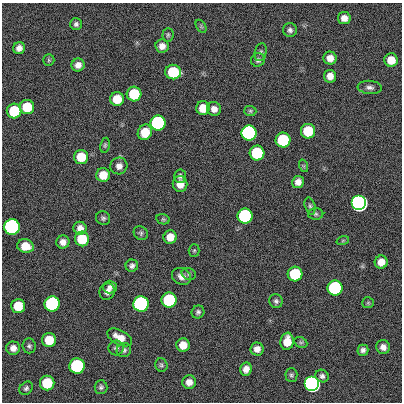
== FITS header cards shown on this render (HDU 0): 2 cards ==
NAXIS1  =                  400
NAXIS2  =                  400

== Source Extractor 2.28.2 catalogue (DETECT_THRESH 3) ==
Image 400 x 400 px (HDU 0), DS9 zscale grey, 1 PNG px = 1 image px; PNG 404 x 404 px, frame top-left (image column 1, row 400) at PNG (2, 3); each listed source drawn as its Kron ellipse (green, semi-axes under 4 px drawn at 4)
Background 0.417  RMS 34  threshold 101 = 3 sigma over >= 5 px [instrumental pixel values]
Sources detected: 89; all 89 listed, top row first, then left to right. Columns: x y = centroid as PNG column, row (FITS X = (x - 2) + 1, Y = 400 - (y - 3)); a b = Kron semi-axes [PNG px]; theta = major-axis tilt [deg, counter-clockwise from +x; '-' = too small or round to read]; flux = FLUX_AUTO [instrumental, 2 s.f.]
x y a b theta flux
344 18 6 6 - 1.6e+04
76 24 6 6 - 5.9e+03
201 26 7 4 -57 3.4e+03
290 30 7 7 - 7.4e+03
168 35 7 5 87 4.1e+03
162 46 7 6 - 1.4e+04
19 48 6 5 - 1.2e+04
261 52 9 6 77 5.4e+03
330 58 6 6 - 1.8e+04
49 60 6 5 - 3.6e+03
258 60 7 6 - 6.5e+03
391 60 7 6 - 3.2e+04
78 65 6 6 - 1.5e+04
173 72 8 7 - 1.2e+05
330 76 6 6 - 1.8e+04
370 87 12 6 -6 9.6e+03
134 94 7 7 - 1.2e+05
117 99 7 7 - 4.6e+04
27 107 7 7 - 7.2e+04
203 108 7 7 - 3.9e+04
214 109 7 7 - 1.4e+04
14 111 7 7 - 1.2e+05
250 111 6 5 - 3.7e+03
158 123 7 7 - 1.0e+06
308 131 7 7 - 9.0e+04
145 132 8 7 - 5.0e+04
249 133 7 7 - 3.5e+06
283 140 7 7 - 2.1e+05
105 145 7 4 80 3.8e+03
257 153 7 7 - 1.9e+05
81 157 7 7 - 5.7e+04
119 166 8 8 - 1.2e+04
304 166 6 4 -71 3.1e+03
103 175 7 7 - 3.5e+04
180 176 6 6 - 6.8e+03
298 182 6 6 - 1.4e+04
180 184 7 7 - 2.5e+04
359 203 7 7 - 1.1e+07
310 206 9 5 -74 5.5e+03
316 214 7 6 - 4.5e+03
245 216 7 7 - 5.4e+05
103 218 7 7 - 5.5e+03
163 219 7 5 -12 3.4e+03
12 227 7 7 - 2.9e+06
80 228 6 6 - 1.3e+04
141 233 7 6 - 4.9e+03
170 237 6 6 - 2.7e+04
82 239 7 7 - 7.7e+04
343 240 6 4 19 2.8e+03
63 242 6 6 - 1.3e+04
25 246 8 6 -15 3.7e+04
194 250 6 5 - 3.4e+03
381 262 6 6 - 2.1e+04
132 266 6 6 - 7.1e+03
189 274 7 5 -16 4.9e+03
295 274 7 7 - 1.4e+05
181 276 10 8 -28 1.4e+04
110 287 7 6 - 8.6e+03
335 288 7 7 - 5.7e+05
107 292 8 7 - 1.0e+04
169 300 7 7 - 3.1e+05
276 301 7 6 - 6.1e+03
368 303 6 5 - 3.5e+03
52 304 8 7 - 6.1e+05
141 304 7 7 - 2.1e+06
18 306 7 7 - 5.0e+04
198 312 6 6 - 5.5e+03
120 337 13 7 -27 2.4e+04
49 340 7 7 - 4.8e+04
287 341 9 6 82 3.3e+04
301 342 7 5 -27 4.0e+03
183 345 7 6 - 2.8e+04
29 346 7 6 - 5.8e+03
383 347 7 7 - 1.2e+04
13 348 7 6 - 1.4e+04
116 348 7 7 - 6.3e+03
257 349 6 6 - 1.3e+04
124 350 7 7 - 6.2e+03
363 350 5 5 - 7.5e+03
161 365 7 6 - 4.6e+03
77 366 7 7 - 5.2e+05
246 369 6 6 - 1.6e+04
291 375 7 6 - 4.6e+03
322 376 7 6 - 7.4e+03
189 382 7 7 - 1.6e+04
47 383 7 7 - 9.9e+04
312 384 7 7 - 5.5e+06
101 387 7 6 - 5.4e+03
26 388 7 6 - 5.5e+03